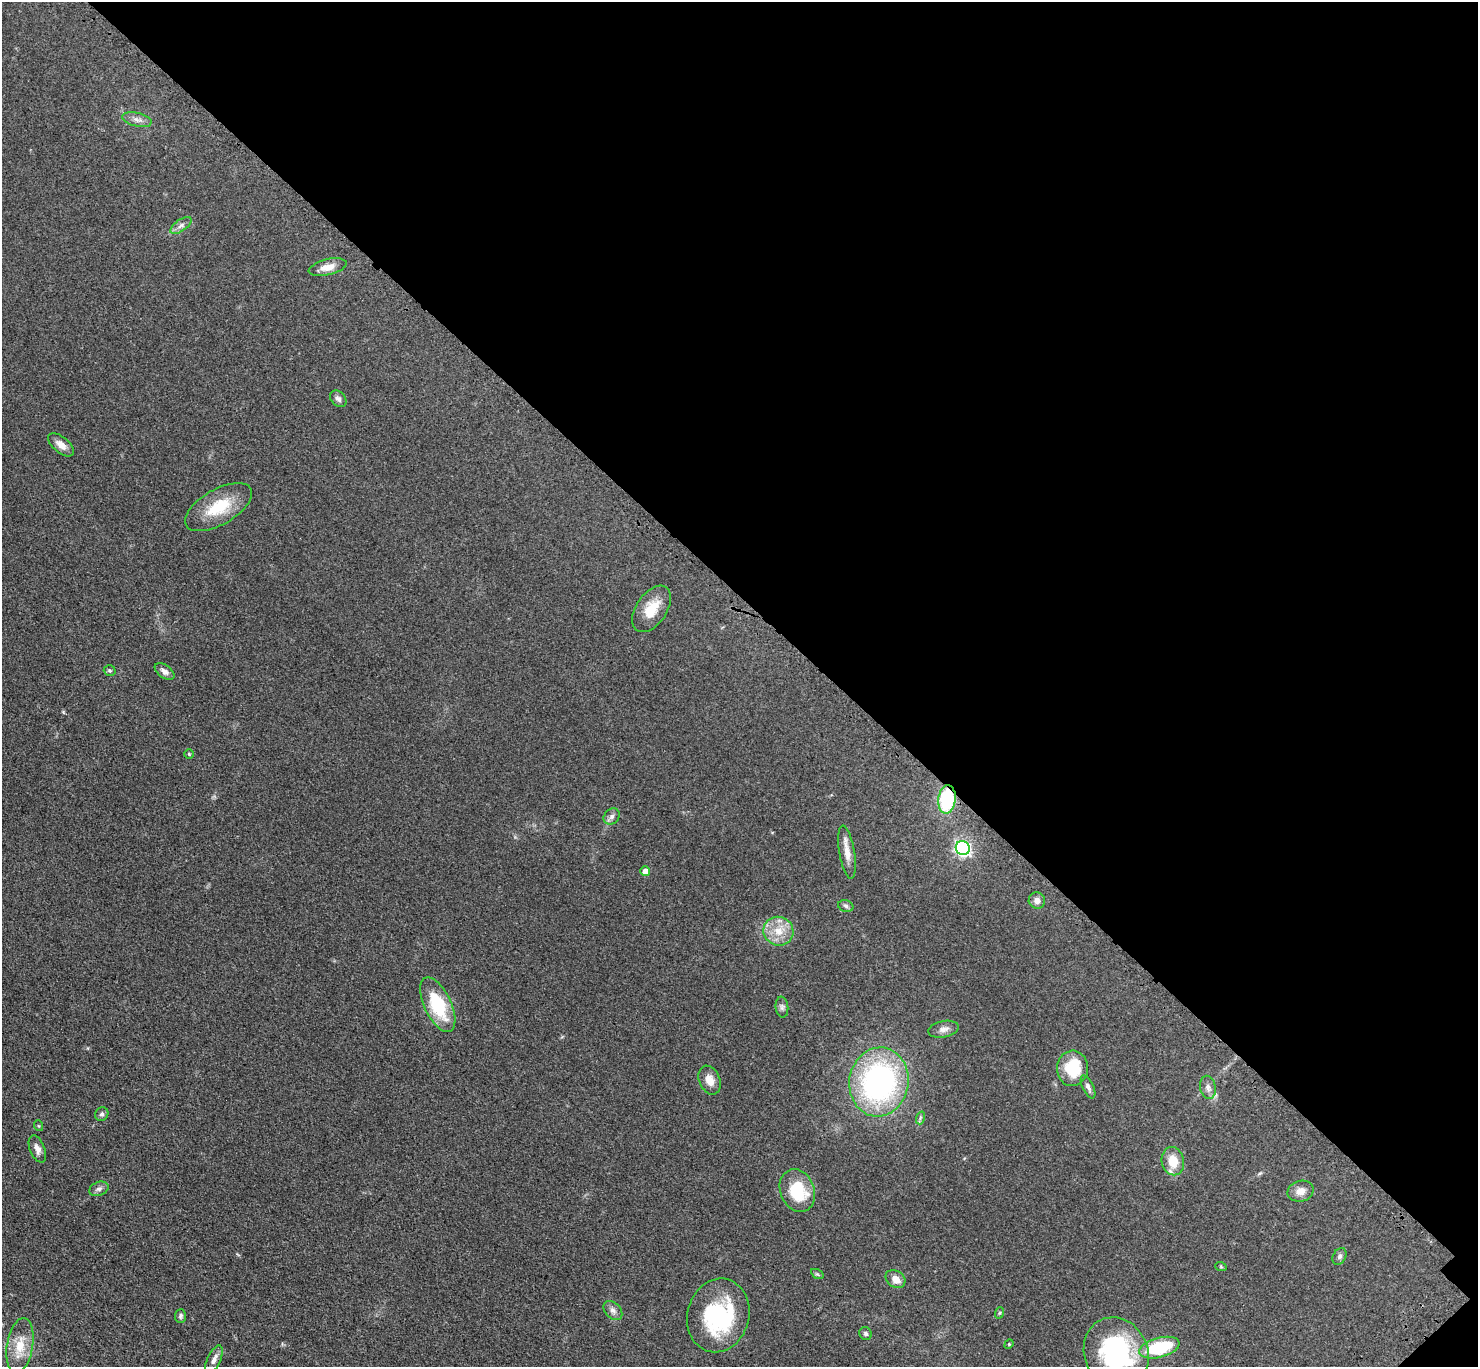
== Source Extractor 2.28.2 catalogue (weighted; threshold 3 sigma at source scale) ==
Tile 8 of 4 x 4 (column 4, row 2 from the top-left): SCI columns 4539-6014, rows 2992-4356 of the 6123 x 6123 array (HDU 1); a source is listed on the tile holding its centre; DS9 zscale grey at full resolution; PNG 1480 x 1369 px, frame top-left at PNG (2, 2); each listed source drawn as its Kron ellipse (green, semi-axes under 4 px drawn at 4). Shown black and unused: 44% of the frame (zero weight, under 3 of 4 exposures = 8% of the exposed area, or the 3 px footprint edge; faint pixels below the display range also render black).
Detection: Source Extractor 2.28.2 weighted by HDU 2 'WHT'; one run over the whole footprint, this tile lists its part. Background 0.122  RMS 0.0078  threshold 0.0352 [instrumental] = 3 sigma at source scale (4.5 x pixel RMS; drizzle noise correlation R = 1.50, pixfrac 1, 0.05/0.05 arcsec/px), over >= 5 px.
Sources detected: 49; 1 inside a brighter object's white glare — neither listed nor drawn; the other 48 listed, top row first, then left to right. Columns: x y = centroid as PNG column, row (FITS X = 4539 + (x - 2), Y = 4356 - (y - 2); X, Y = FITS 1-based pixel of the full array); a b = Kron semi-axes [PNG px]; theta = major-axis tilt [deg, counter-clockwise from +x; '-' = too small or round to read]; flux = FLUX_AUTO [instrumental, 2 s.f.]
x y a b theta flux
137 120 15 6 -14 4.1
181 225 12 5 34 3.2
328 267 19 8 13 8
338 399 9 7 -49 2.6
61 445 15 8 -40 5.8
218 507 37 17 30 28
652 609 26 15 56 17
110 670 6 5 - 1.2
164 671 11 6 -37 3.7
189 754 4 4 - 0.86
947 799 14 9 84 50
612 816 9 7 45 2.6
963 848 7 6 - 190
847 852 27 7 -80 8.5
645 871 5 5 - 6.2
1037 901 8 8 - 3.7
846 906 8 5 -18 1.8
778 931 15 14 - 13
438 1005 29 13 -64 41
782 1007 10 6 -83 2.4
943 1029 15 8 12 4.3
1072 1068 18 15 84 30
710 1080 15 10 -67 7.1
879 1082 35 29 80 180
1088 1087 12 5 -64 2.8
1208 1087 12 8 -80 3.8
102 1114 7 6 - 1.9
920 1118 6 4 72 1.3
39 1126 5 3 - 0.76
37 1149 14 7 -68 4.6
1173 1161 14 11 -78 15
99 1189 10 7 21 2.7
797 1191 22 17 -68 33
1301 1191 13 10 16 6.5
1340 1256 9 6 59 2.1
1221 1267 6 4 -19 0.84
817 1274 7 4 -32 1.1
895 1279 10 8 -36 7.2
613 1311 11 7 -47 3.4
999 1313 6 3 70 0.89
718 1315 37 30 75 76
180 1316 7 5 87 1.8
865 1334 7 6 - 1.7
1009 1344 5 4 - 0.74
20 1346 28 13 80 16
1159 1348 21 10 15 48
1116 1353 36 32 -65 92
214 1360 15 6 65 4.5
Overlapping masked pixels (flux is a lower limit): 1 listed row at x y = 947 799
Isophote crosses this tile's border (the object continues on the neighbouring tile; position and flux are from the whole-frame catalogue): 1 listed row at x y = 1116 1353